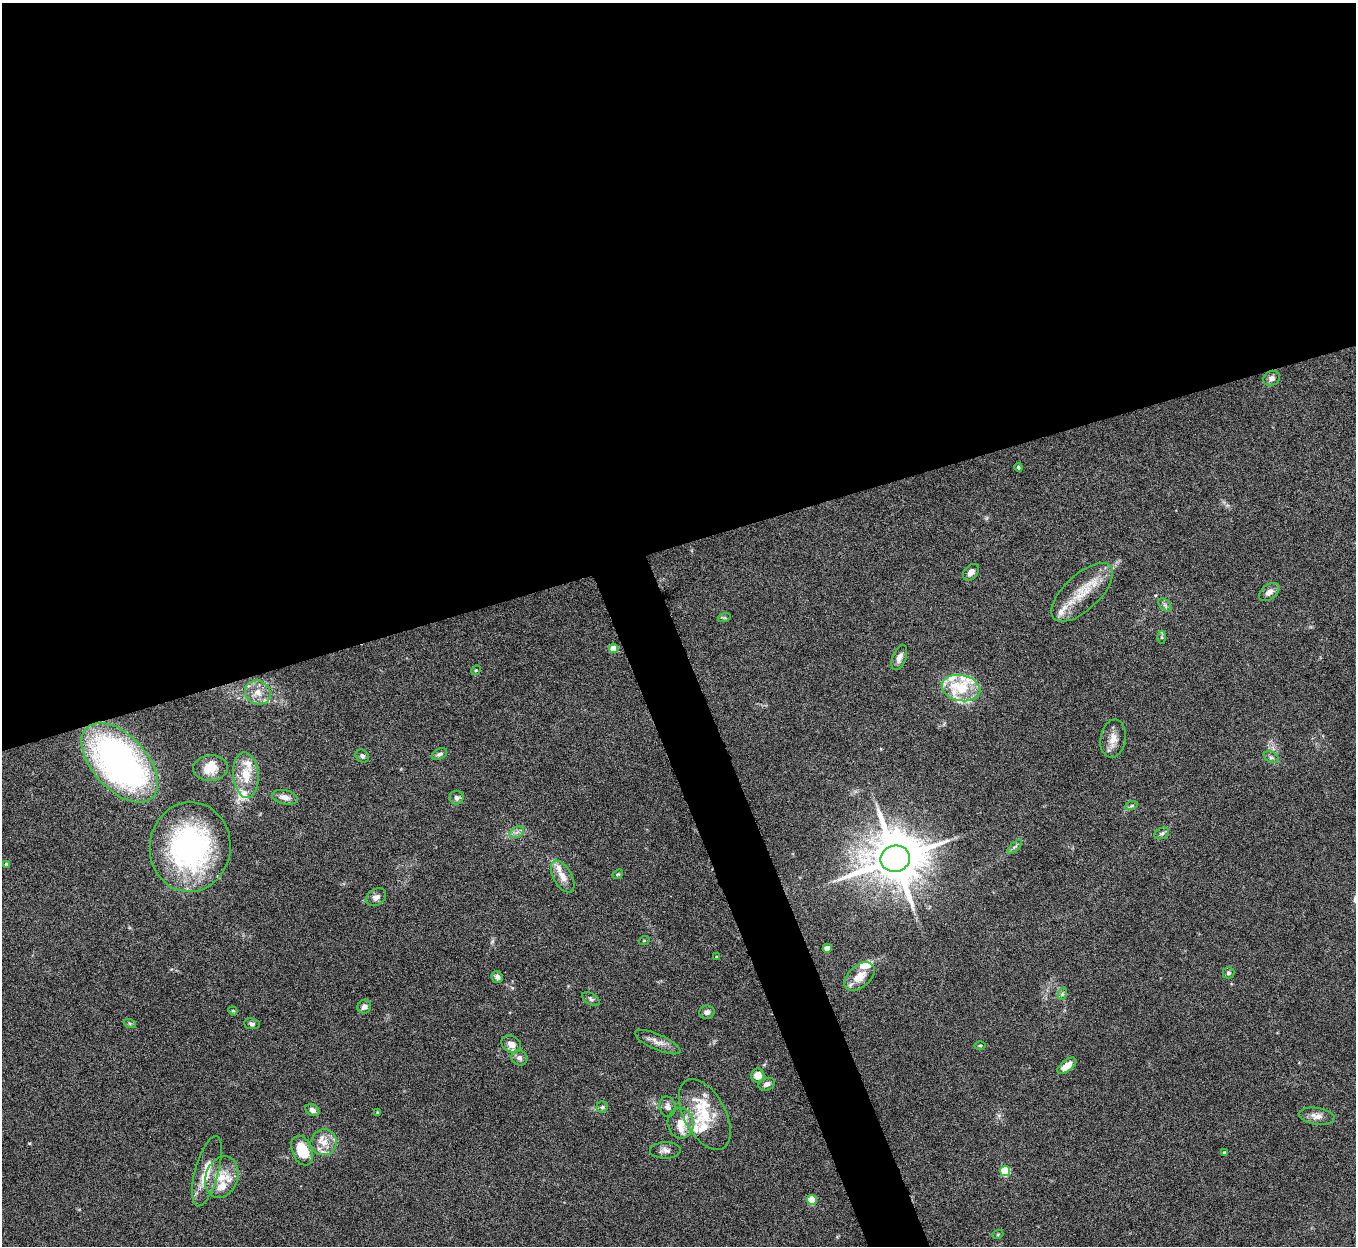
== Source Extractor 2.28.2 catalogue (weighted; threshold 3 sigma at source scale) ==
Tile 2 of 4 x 4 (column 2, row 1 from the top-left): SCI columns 1356-2709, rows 3884-5127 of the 5420 x 5405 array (HDU 1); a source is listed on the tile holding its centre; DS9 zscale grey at full resolution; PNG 1358 x 1248 px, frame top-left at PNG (2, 3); each listed source drawn as its Kron ellipse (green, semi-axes under 4 px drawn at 4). Shown black and unused: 46% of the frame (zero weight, under 5 of 10 exposures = <1% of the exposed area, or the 3 px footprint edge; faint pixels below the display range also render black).
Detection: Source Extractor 2.28.2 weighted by HDU 2 'WHT'; one run over the whole footprint, this tile lists its part. Background 0.142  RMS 0.0056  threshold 0.023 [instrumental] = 3 sigma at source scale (4.09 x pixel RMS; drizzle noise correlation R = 1.36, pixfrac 0.8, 0.05/0.05 arcsec/px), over >= 5 px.
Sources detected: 87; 1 inside a brighter object's white glare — neither listed nor drawn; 18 inside a brighter listed object's ellipse — not listed separately; the other 68 listed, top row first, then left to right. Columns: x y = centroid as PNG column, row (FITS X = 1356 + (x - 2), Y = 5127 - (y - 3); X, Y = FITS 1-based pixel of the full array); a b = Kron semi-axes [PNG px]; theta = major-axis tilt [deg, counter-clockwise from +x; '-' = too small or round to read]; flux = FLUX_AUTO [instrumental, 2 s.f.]
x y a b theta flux
1271 378 8 7 - 2.4
1018 467 4 4 - 0.87
971 572 9 6 48 2.7
1082 592 39 17 43 17
1269 592 11 7 38 3.3
1165 605 8 5 -45 1.3
724 618 6 4 17 0.68
1162 637 6 4 -89 0.83
613 648 4 4 - 5.9
899 657 13 6 69 3.2
476 670 5 4 - 0.51
961 688 19 13 -12 17
258 693 13 11 -32 5.8
1113 739 19 12 80 5.6
439 754 8 5 26 1.4
362 756 7 6 - 1.4
1271 757 8 5 -28 1.2
120 762 48 27 -47 180
210 768 17 12 4 9
246 775 23 12 -85 11
285 797 13 7 -13 3.2
457 798 7 7 - 1.6
1131 806 7 4 18 0.83
517 832 8 5 33 1.7
1162 833 8 5 29 1.1
190 847 45 40 85 100
1015 847 9 3 44 1
895 859 15 13 12 3400
6 864 4 4 - 1.1
618 874 6 4 41 0.66
563 877 17 9 -60 5.4
376 897 11 8 30 2.4
644 941 5 3 - 0.4
827 948 4 4 - 7
717 957 4 3 - 1.1
1228 973 6 5 - 1.2
497 977 6 5 - 1.9
859 977 18 11 42 7.9
1062 994 6 4 72 0.72
591 999 10 5 -32 1.2
364 1007 7 6 - 2.2
233 1011 5 3 - 0.48
707 1012 7 6 - 1.6
130 1024 6 4 -19 0.72
252 1024 8 5 -6 1.2
658 1042 25 8 -24 4.5
511 1044 10 8 -30 4.6
980 1045 6 4 0 0.56
519 1058 8 7 - 2
1067 1066 11 5 38 6.5
758 1076 7 6 - 6.1
767 1084 8 6 21 2
602 1107 5 5 - 0.89
667 1107 10 8 -77 2.4
312 1110 7 5 -32 2
378 1113 4 4 - 0.69
705 1114 38 20 -62 21
1317 1116 18 8 -8 4
681 1123 15 13 -84 7.1
324 1142 13 12 - 6.2
665 1150 15 8 1 2.7
302 1151 15 10 -67 15
1224 1152 3 3 - 0.45
207 1171 36 12 75 11
1005 1171 5 5 - 30
222 1177 21 16 70 11
812 1200 5 5 - 19
998 1234 6 3 20 0.57